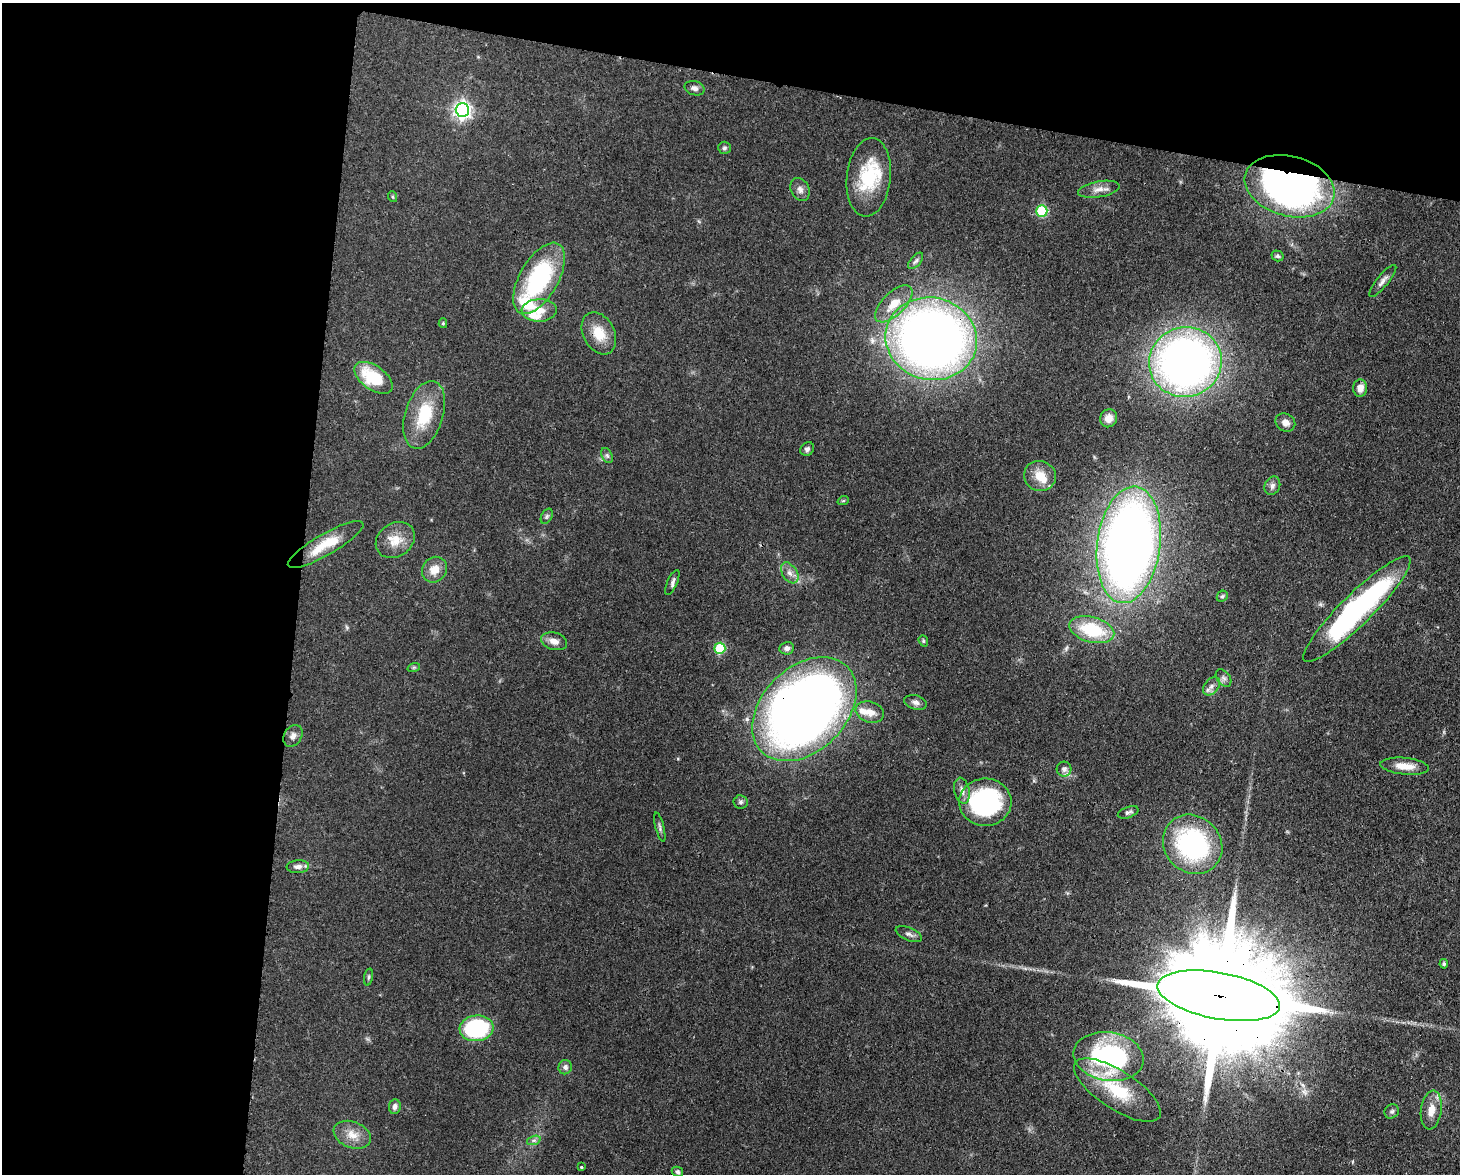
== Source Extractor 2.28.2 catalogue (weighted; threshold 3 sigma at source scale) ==
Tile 1 of 3 x 4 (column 1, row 1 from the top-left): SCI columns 302-1759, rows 3595-4766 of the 4863 x 4839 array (HDU 1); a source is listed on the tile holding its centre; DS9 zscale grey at full resolution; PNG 1462 x 1176 px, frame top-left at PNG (2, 3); each listed source drawn as its Kron ellipse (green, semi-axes under 4 px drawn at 4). Shown black and unused: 27% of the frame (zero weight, under 3 of 4 exposures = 9% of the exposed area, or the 3 px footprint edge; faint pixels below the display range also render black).
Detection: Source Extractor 2.28.2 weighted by HDU 2 'WHT'; one run over the whole footprint, this tile lists its part. Background 0.0929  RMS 0.0046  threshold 0.0207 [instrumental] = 3 sigma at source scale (4.5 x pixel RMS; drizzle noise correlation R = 1.50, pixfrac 1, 0.05/0.05 arcsec/px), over >= 5 px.
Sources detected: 80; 6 inside a brighter listed object's ellipse — not listed separately; the other 74 listed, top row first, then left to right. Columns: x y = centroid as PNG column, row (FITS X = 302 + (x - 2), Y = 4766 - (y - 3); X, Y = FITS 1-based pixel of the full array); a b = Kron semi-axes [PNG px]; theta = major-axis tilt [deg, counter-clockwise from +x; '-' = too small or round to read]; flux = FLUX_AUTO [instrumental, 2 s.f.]
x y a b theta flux
695 88 10 7 -16 1.9
462 110 7 6 - 180
724 148 6 6 - 0.93
869 177 39 22 84 27
1290 186 46 30 -14 200
1099 189 21 8 10 3.9
800 190 12 9 -64 2.4
393 197 5 3 - 0.51
1042 211 6 5 - 32
1277 256 6 5 - 0.93
916 261 10 5 48 1.2
539 278 40 19 60 53
1383 281 20 6 51 2.6
894 304 24 11 44 9
539 310 17 11 2 6.7
443 323 5 4 - 0.63
599 333 22 15 -62 11
931 339 46 41 -13 450
1185 362 36 35 - 300
373 378 22 12 -35 22
1360 388 9 7 87 3.5
424 415 35 19 73 20
1109 418 9 8 - 3.7
1285 422 10 8 -33 3
807 449 7 6 - 1.3
607 456 8 5 -63 1.1
1040 476 16 15 - 7.3
1272 486 9 7 66 1.8
843 501 6 3 19 0.49
547 516 8 5 61 1
395 540 21 16 34 8.3
326 544 43 10 30 13
1129 545 59 31 83 490
434 570 13 12 - 5.9
790 573 11 7 -57 2.7
672 582 13 5 66 1.7
1222 596 6 5 - 0.79
1357 609 73 15 44 100
1092 630 23 12 -15 25
554 641 13 8 -16 3.6
923 641 6 4 -70 0.69
720 648 5 5 - 31
787 648 7 6 - 1.6
414 667 6 4 18 0.63
1224 678 10 6 -52 1.5
1211 686 10 7 53 2.2
915 702 11 7 -16 2.1
804 709 60 42 45 470
870 712 14 10 -17 5.1
293 736 11 8 58 2.7
1405 766 24 8 -6 7
1064 769 7 7 - 2.1
962 791 13 7 -78 2.8
741 802 7 6 - 1.2
985 802 26 23 1 64
1128 812 11 5 21 1.4
660 827 15 3 -76 1.1
1193 844 31 28 -44 72
298 867 11 6 4 2.2
909 934 14 6 -23 1.9
1444 964 5 4 - 0.77
369 977 8 3 79 0.71
1219 996 62 23 -11 24000
477 1028 17 13 6 49
1109 1057 35 24 -9 71
565 1067 7 6 - 1.6
1117 1090 50 19 -33 26
395 1107 7 6 - 1.7
1431 1110 19 10 82 5.9
1392 1111 8 6 42 1.2
352 1135 19 13 -21 6.5
534 1140 7 4 18 1
582 1167 3 3 - 1.3
677 1172 6 5 - 1
Overlapping masked pixels (flux is a lower limit): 4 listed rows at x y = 1290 186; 931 339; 804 709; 1219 996